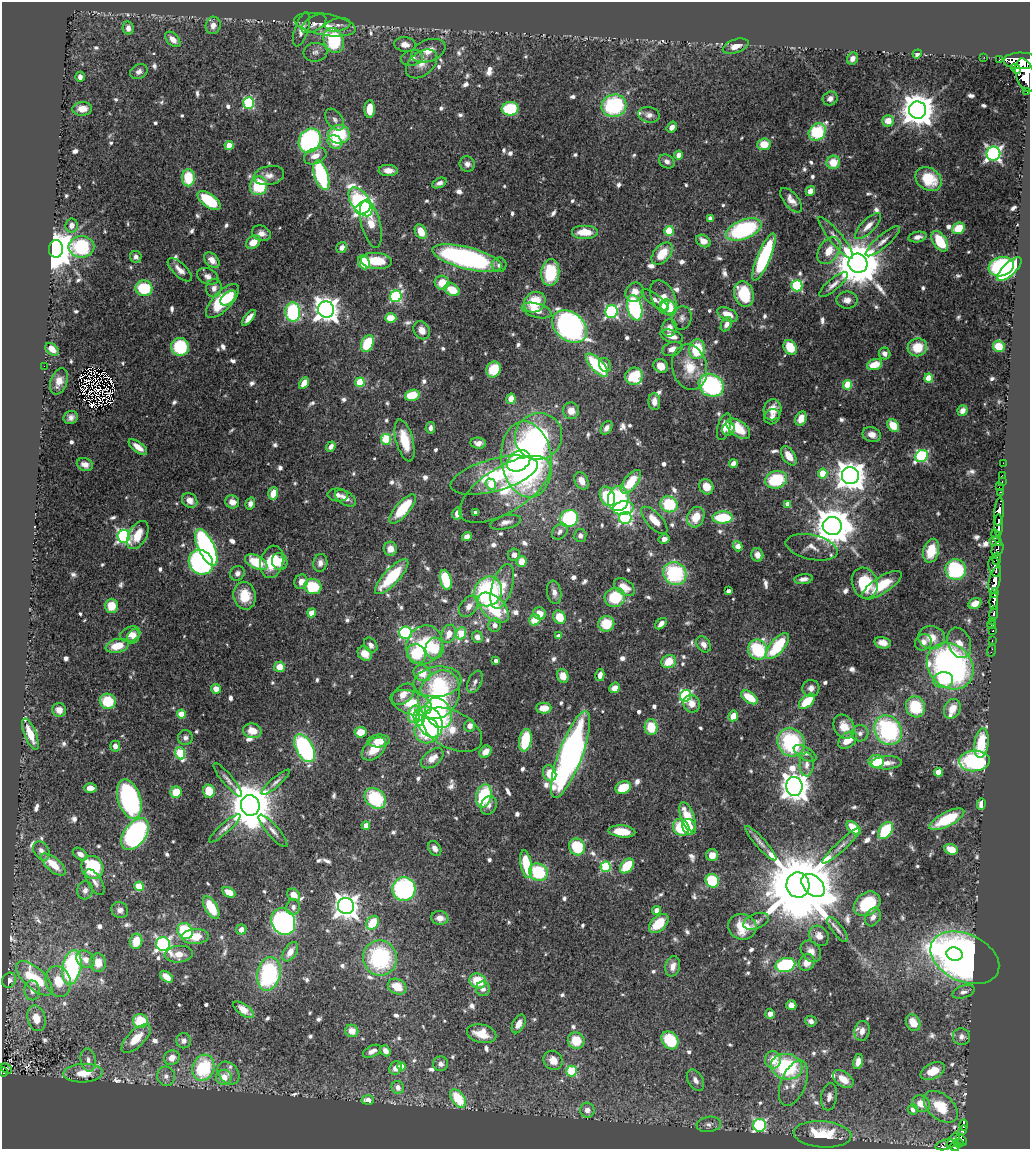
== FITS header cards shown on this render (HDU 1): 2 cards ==
NAXIS1  =                 1028
NAXIS2  =                 1147

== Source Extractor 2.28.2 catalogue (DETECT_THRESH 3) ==
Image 1028 x 1147 px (HDU 1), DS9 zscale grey, 1 PNG px = 1 image px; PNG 1032 x 1151 px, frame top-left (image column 1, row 1147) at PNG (2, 2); each listed source drawn as its Kron ellipse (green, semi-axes under 4 px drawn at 4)
Background 0.759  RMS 0.028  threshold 0.0826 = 3 sigma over >= 5 px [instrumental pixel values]
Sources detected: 847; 5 with non-positive FLUX_AUTO (blend fragments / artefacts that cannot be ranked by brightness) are neither listed nor drawn; of the other 842, the 500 brightest by FLUX_AUTO listed and drawn (342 fainter detections omitted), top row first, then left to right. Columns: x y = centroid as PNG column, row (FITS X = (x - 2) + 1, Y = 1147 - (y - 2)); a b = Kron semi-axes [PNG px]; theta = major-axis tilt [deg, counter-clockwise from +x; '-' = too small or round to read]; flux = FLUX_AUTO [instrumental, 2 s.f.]
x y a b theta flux
314 24 13 7 30 10
213 25 9 7 76 12
325 25 31 10 -10 31
338 25 13 6 10 10
128 28 7 5 -79 11
302 29 18 7 72 17
173 39 9 5 -44 16
334 40 13 9 -70 150
405 44 11 7 -7 14
736 46 13 7 19 20
428 51 18 10 20 26
315 52 12 9 6 9.8
917 54 5 4 - 15
984 57 2 2 - 8.7
412 58 11 7 13 13
852 59 6 5 - 12
1000 59 3 2 - 9.8
1021 61 18 8 0 4600
422 64 18 11 39 22
1016 69 5 3 - 380
139 72 9 7 27 8.7
1025 75 17 9 -74 4400
80 77 5 5 - 8.8
1027 91 3 2 - 72
830 98 7 6 - 10
249 103 6 5 - 190
614 106 12 11 - 190
82 109 10 7 2 22
370 109 9 5 89 38
510 109 8 7 - 100
918 110 8 8 - 4300
649 115 11 8 -10 10
335 120 12 7 -54 9.8
888 121 6 5 - 25
672 127 6 4 55 9.2
817 132 9 7 45 140
339 134 11 9 1 110
310 141 12 10 61 310
335 142 7 6 - 34
764 144 6 6 - 36
229 145 4 4 - 33
993 154 7 7 - 590
679 155 4 4 - 27
315 156 12 7 23 18
667 161 8 6 -29 9.2
833 162 7 6 - 34
467 164 8 7 - 9.6
388 171 9 5 -2 17
269 175 15 9 11 15
321 175 15 7 -73 190
188 178 8 6 -89 70
928 179 14 11 -34 67
439 183 8 4 24 8.6
259 186 9 8 - 96
810 191 5 4 - 14
791 200 15 7 -51 15
209 201 13 6 -36 100
360 202 16 9 -55 260
363 208 8 6 29 740
710 218 4 4 - 10
371 224 24 9 -76 38
72 225 7 6 - 14
868 226 17 6 45 18
958 228 6 5 - 61
744 230 19 9 22 250
669 231 5 4 - 79
421 232 8 5 -61 32
585 232 13 7 0 38
261 233 9 7 -23 13
918 237 9 5 11 11
836 238 26 6 -51 17
703 241 8 5 -32 18
883 241 22 6 40 14
940 241 11 6 -57 63
253 242 8 6 41 26
81 247 13 10 1 170
342 248 6 5 - 10
56 249 9 7 84 4700
829 251 15 10 57 30
662 254 13 8 49 45
136 257 6 5 - 8.2
764 257 25 6 67 200
467 258 36 11 -14 470
212 260 9 6 -44 18
376 261 16 8 -5 64
364 262 7 5 -68 59
858 263 10 9 - 9800
499 265 7 7 - 8.3
1001 267 13 9 17 190
1009 269 16 6 44 290
180 270 15 6 -44 14
550 273 13 9 84 100
208 276 11 8 -24 9.8
442 283 7 7 - 32
833 284 18 6 40 12
797 286 5 5 - 210
144 288 8 8 - 89
214 288 9 7 81 12
452 290 8 6 -28 38
635 292 10 8 59 21
744 294 13 9 -73 96
396 296 6 5 - 260
663 297 18 11 -63 42
228 298 9 5 43 33
654 300 16 5 -36 11
847 300 10 8 0 13
222 301 22 9 46 110
535 302 11 9 39 64
665 306 6 4 74 31
668 307 9 7 -41 55
635 308 13 7 -77 250
326 309 8 8 - 1900
537 310 15 7 -16 24
611 311 6 6 - 330
293 312 10 7 -88 200
728 314 11 6 -26 23
249 318 9 4 51 14
391 318 6 5 - 38
682 318 12 9 76 11
726 324 7 5 60 10
570 327 19 14 -39 610
669 328 8 7 - 18
422 330 9 7 -57 19
672 336 12 6 -17 18
367 343 9 6 64 78
999 346 6 5 - 34
180 347 9 9 - 100
790 347 8 6 -56 48
917 347 10 9 - 47
52 349 7 5 -40 23
672 349 10 6 19 15
697 349 10 8 82 86
885 354 6 5 - 11
597 365 15 6 -47 130
605 365 7 6 - 8.4
875 365 8 5 16 39
44 366 2 2 - 39
661 366 7 6 - 23
690 367 23 17 -76 54
494 369 8 7 - 65
634 376 9 8 - 92
929 378 4 4 - 56
59 381 13 8 70 19
360 382 5 4 - 80
304 383 6 4 59 22
711 385 13 11 -31 260
847 385 5 4 - 78
412 395 7 5 16 48
511 399 5 4 - 27
654 402 8 6 -87 14
772 410 10 9 - 28
571 411 8 8 - 16
962 411 5 5 - 9.2
71 417 7 6 - 9
772 417 8 7 - 8.3
801 419 7 5 67 24
893 426 7 5 -50 40
724 427 14 6 73 23
430 428 6 5 - 9.6
606 428 7 5 55 9.5
728 429 7 6 - 13
738 429 14 7 -36 59
872 434 9 7 -19 18
539 436 24 23 - 270
386 439 5 5 - 110
405 440 22 8 -75 50
478 443 8 5 -7 10
138 447 11 5 -37 20
331 447 5 4 - 11
789 456 11 6 -56 25
922 456 7 5 40 280
527 459 38 25 -82 730
519 461 12 9 37 170
1003 463 2 2 - 9
733 464 4 4 - 25
85 465 8 6 -20 12
823 473 5 4 - 68
494 475 45 16 15 110
1002 475 2 2 - 11
850 476 8 8 - 3000
776 480 11 8 14 110
581 481 9 6 -62 19
631 482 14 7 52 59
1002 482 3 2 - 28
491 484 6 5 - 52
706 487 8 7 - 26
999 487 2 2 - 13
505 489 52 22 32 140
1001 492 3 2 - 24
273 493 6 5 - 30
338 495 10 6 -5 9.3
607 496 10 7 -66 100
346 498 12 6 -33 14
618 499 12 10 80 170
190 500 8 7 - 15
232 502 7 6 - 16
250 503 6 4 72 10
669 504 9 7 -25 99
788 504 4 4 - 15
623 508 10 7 10 130
402 509 18 7 49 83
999 512 14 4 85 1300
457 513 6 5 - 12
475 513 4 4 - 9.5
696 517 10 8 65 38
569 518 9 8 - 160
625 518 6 6 - 320
722 518 10 6 2 92
654 520 17 7 -46 30
505 522 15 7 13 11
998 525 11 4 -90 1600
832 526 9 9 - 5800
560 531 9 6 48 9
138 535 15 9 60 35
580 535 6 6 - 9.4
124 536 6 6 - 440
467 536 5 4 - 10
996 536 7 4 -72 360
664 539 5 4 - 12
996 542 6 4 -10 380
738 546 5 4 - 18
206 547 20 8 -65 550
812 547 26 12 -12 21
390 549 7 6 - 19
998 549 7 5 65 530
931 551 12 7 75 43
514 555 6 6 - 9.5
757 555 7 6 - 14
997 559 6 3 82 310
201 562 13 11 -51 400
256 562 12 6 -26 68
272 562 16 11 75 50
280 562 9 7 -68 26
521 562 5 5 - 29
320 563 9 7 78 10
995 567 10 5 -77 910
956 569 10 10 - 160
237 573 8 7 - 9.5
675 574 12 11 - 170
392 577 23 7 47 100
803 579 9 5 7 9.7
446 580 10 5 -76 96
995 580 14 5 76 2600
301 582 7 6 - 16
865 583 16 12 -70 89
882 585 23 8 33 51
313 586 8 7 - 83
502 586 23 10 73 39
624 587 11 7 -35 26
488 591 15 13 59 260
728 591 4 4 - 8.7
554 592 12 7 -80 12
994 593 5 4 - 760
245 596 14 11 -79 46
615 597 10 9 - 75
994 601 9 4 85 1100
975 603 7 5 30 17
111 606 7 6 - 40
469 606 12 8 52 16
493 608 18 11 -43 110
312 613 4 4 - 41
539 613 6 6 - 23
994 613 7 3 81 160
559 617 7 6 - 42
535 620 6 5 - 45
993 621 3 3 - 150
606 624 8 7 - 50
661 624 7 4 43 11
495 625 7 6 - 9
991 625 4 3 - 18
993 631 3 3 - 50
406 633 6 6 - 280
461 633 6 5 - 79
130 634 10 7 22 16
449 634 9 7 68 23
558 636 4 4 - 9
133 637 8 6 66 12
477 637 6 5 - 11
931 637 13 11 -6 30
992 641 3 2 - 21
923 642 9 7 47 14
882 643 8 5 -13 16
959 643 16 11 -67 20
703 644 9 6 -56 11
371 645 8 6 -55 9.4
424 645 20 17 61 110
117 646 12 7 13 43
777 646 16 7 50 98
435 648 10 9 - 56
758 650 10 9 - 130
991 651 6 2 71 12
365 654 8 6 -45 22
416 654 10 9 - 77
496 661 4 3 - 8.7
669 662 7 6 - 43
950 666 25 21 -45 660
279 667 5 5 - 31
422 673 9 7 -31 38
600 675 6 4 77 14
563 676 7 5 -69 23
943 680 10 8 5 40
437 682 24 15 6 78
475 682 12 6 65 8.2
615 688 6 5 - 17
811 688 8 8 - 12
216 689 5 5 - 17
403 694 13 8 41 21
439 695 25 19 65 210
685 696 6 5 - 250
749 697 9 5 -35 50
108 701 8 7 - 69
807 701 9 5 42 70
411 703 21 11 -18 71
692 704 9 8 - 19
915 707 10 9 - 83
544 708 7 5 0 31
952 709 10 8 64 24
59 710 7 6 - 17
438 713 16 12 -58 160
181 714 4 4 - 45
414 714 9 5 76 55
733 716 5 5 - 28
419 717 8 5 -85 52
430 722 16 12 -61 290
470 726 6 5 - 13
651 727 8 6 -87 56
844 727 13 9 -62 29
452 730 32 18 -27 55
888 730 15 13 -56 240
252 731 9 7 -13 26
427 731 13 12 - 91
360 732 6 5 - 28
860 733 8 8 - 8.1
30 734 16 6 -67 35
185 738 7 7 - 8.5
525 740 11 6 80 95
848 740 11 7 39 31
379 741 11 6 4 30
791 742 14 13 - 190
981 743 15 7 83 76
115 746 5 5 - 10
305 748 15 8 -62 270
374 749 14 9 43 40
486 752 7 5 48 22
180 753 6 5 - 120
805 753 13 6 -31 9.4
570 754 46 12 69 910
432 758 13 7 38 22
876 761 8 6 1 64
974 761 15 10 3 250
887 763 15 6 3 15
807 765 12 7 88 12
938 772 4 4 - 36
550 773 8 6 -70 35
228 780 21 5 -50 10
276 782 18 4 41 8.2
794 786 9 8 - 2900
623 787 8 6 23 60
90 788 6 4 0 16
209 791 6 6 - 48
176 792 6 5 - 46
484 796 12 7 74 130
375 798 11 9 -44 130
129 799 20 11 -73 340
981 804 6 4 86 14
250 805 10 9 - 9300
489 805 10 7 63 9.2
687 817 15 6 -70 55
947 819 19 7 27 92
366 825 4 4 - 18
681 827 9 7 -46 95
689 827 8 6 -55 24
225 828 20 5 41 10
854 828 8 5 -41 50
273 831 21 6 -49 12
622 831 13 6 -5 45
885 831 9 6 55 100
135 834 18 11 54 350
761 843 22 5 -48 12
841 846 25 5 43 12
577 847 8 7 - 110
435 848 8 6 -56 12
951 849 7 5 -23 37
41 851 10 7 -60 12
80 854 8 5 -34 13
712 855 6 6 - 18
53 864 15 6 -40 44
526 864 14 5 -80 79
627 866 8 6 48 61
92 867 12 10 -56 150
606 867 5 5 - 170
538 872 9 8 - 110
712 881 7 6 - 120
95 882 15 6 -58 11
798 885 13 11 -78 30000
813 885 14 9 -44 2600
139 886 5 4 - 88
404 889 12 11 - 300
85 890 9 7 75 9.8
229 892 7 4 -29 28
294 895 7 5 -39 19
867 904 14 11 37 99
346 906 8 8 - 2000
211 907 12 6 -59 62
293 907 8 7 - 8.2
120 910 9 7 -36 11
657 910 4 4 - 16
873 917 10 7 60 11
440 918 8 7 - 18
756 921 13 7 22 8.7
283 922 14 11 -63 480
373 923 7 5 56 59
659 923 11 7 44 61
742 927 14 12 -16 51
241 929 5 5 - 12
838 930 15 5 -52 9.2
185 931 8 7 - 110
195 936 13 7 3 43
819 936 11 9 -52 16
136 941 7 6 - 40
163 944 7 6 - 560
811 951 12 9 -49 16
290 952 11 6 57 18
179 954 14 8 5 22
955 954 8 6 -16 110
380 958 17 17 - 210
965 958 36 23 -25 1100
85 959 10 8 -37 17
807 962 9 7 53 22
98 963 9 8 - 32
785 965 10 7 13 190
673 966 10 7 77 16
72 967 17 9 78 290
269 974 17 11 76 220
166 977 7 4 -42 26
34 978 23 10 -42 94
9 980 8 7 - 9.8
58 981 15 12 -72 39
478 981 8 7 - 55
397 987 10 7 -27 37
483 989 7 7 - 9
32 990 10 7 -88 12
963 992 11 6 17 8.4
791 1005 5 5 - 14
243 1010 12 5 -35 24
770 1014 5 4 - 9.7
36 1018 13 9 -76 32
140 1021 7 7 - 68
811 1021 6 5 - 9.6
913 1023 9 7 -63 27
519 1024 10 6 64 16
352 1031 6 6 - 22
862 1031 10 7 81 13
482 1034 15 9 -14 33
961 1037 8 8 - 8.9
136 1038 19 8 46 37
670 1040 10 7 -51 100
184 1041 7 7 - 9.1
576 1041 8 8 - 47
372 1051 10 5 26 10
385 1051 6 4 -53 10
172 1058 8 7 - 16
88 1060 12 7 -81 11
553 1060 10 9 - 23
773 1060 8 8 - 30
858 1061 8 5 76 14
441 1064 7 7 - 9.5
402 1066 4 4 - 19
787 1067 16 12 -11 170
6 1068 6 4 -37 44
203 1068 13 11 72 140
396 1068 7 6 - 16
571 1071 5 5 - 140
933 1071 13 8 25 38
3 1072 5 3 - 51
83 1073 20 9 3 41
228 1073 12 9 -49 14
166 1076 10 9 - 11
224 1077 8 7 - 28
843 1079 11 7 -36 28
695 1080 11 7 -59 12
793 1083 24 12 68 29
398 1087 6 6 - 15
829 1097 14 8 82 11
458 1098 10 6 -54 84
368 1100 6 4 -4 15
921 1103 9 8 - 27
941 1107 20 12 -40 62
913 1109 5 5 - 11
587 1110 7 7 - 12
709 1124 12 7 8 9.2
760 1125 6 6 - 270
964 1125 6 3 89 140
963 1130 5 4 - 130
823 1134 29 13 -4 97
953 1140 9 4 52 190
962 1140 7 4 -50 330
959 1143 5 4 - 250
946 1145 10 5 14 220
954 1147 5 4 - 410
At the frame edge (FLAGS 8, measured only in part): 4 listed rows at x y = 1021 61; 1025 75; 3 1072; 954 1147
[342 fainter detections neither listed nor drawn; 5 non-positive-flux detections neither listed nor drawn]